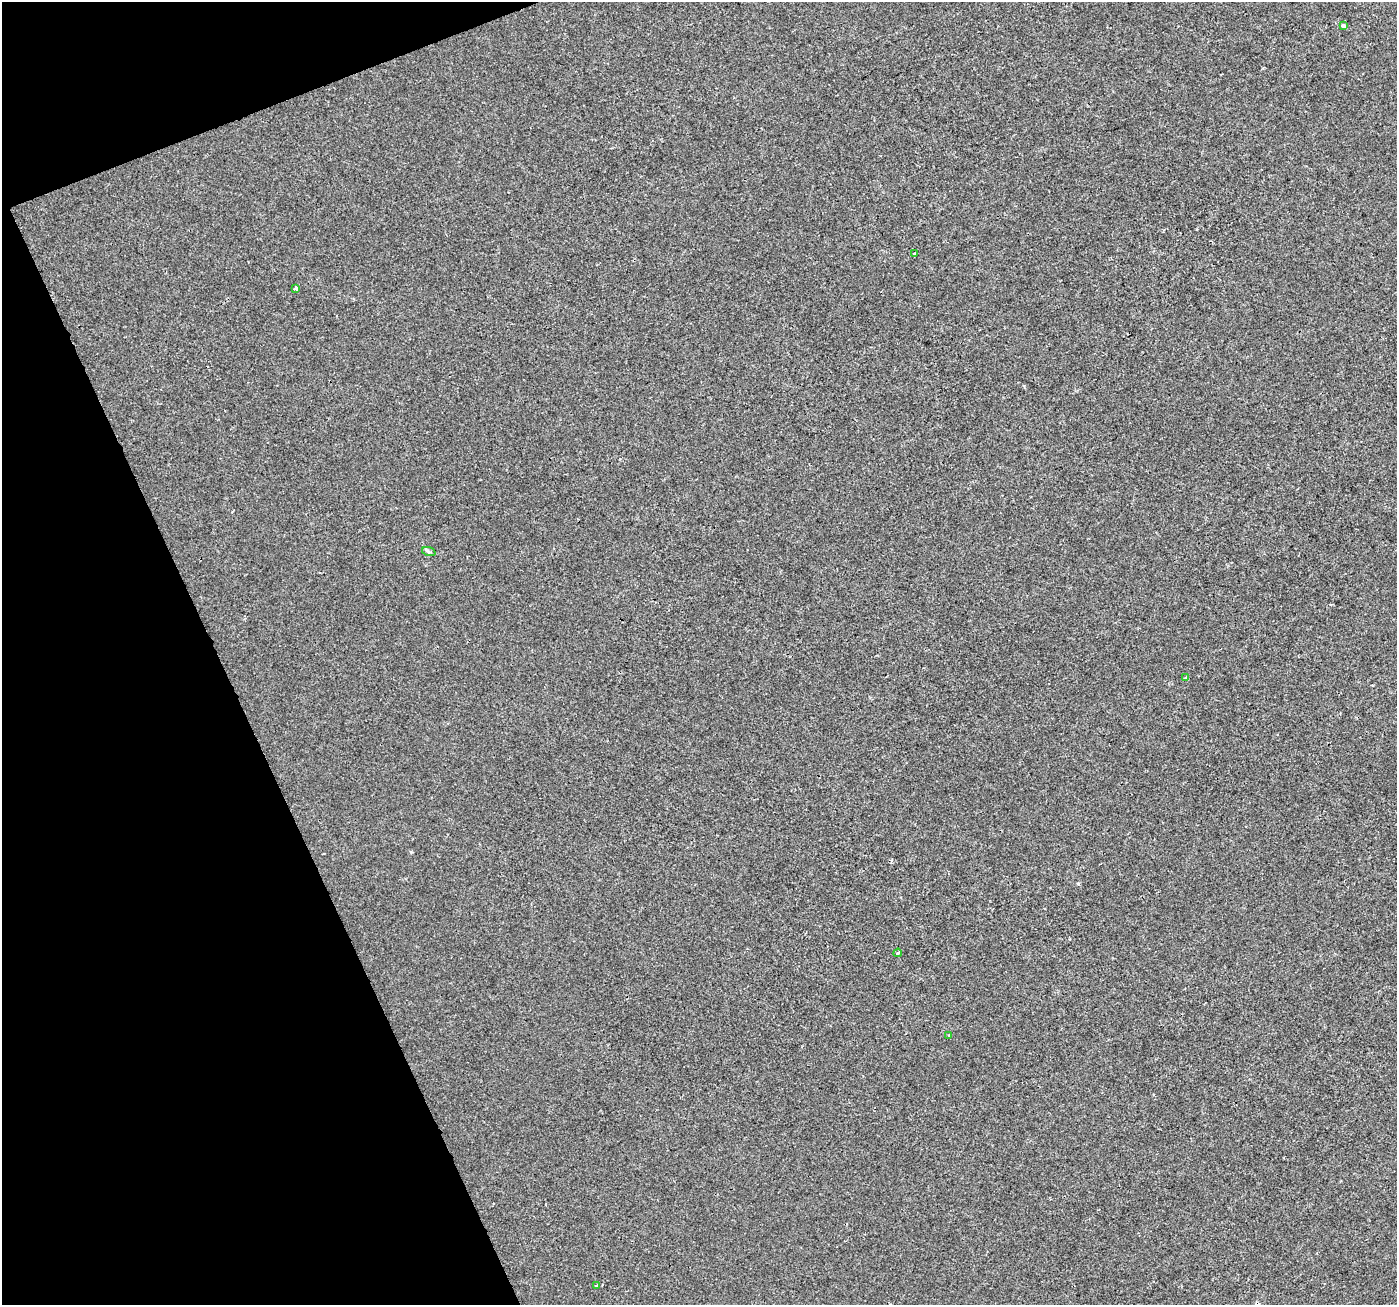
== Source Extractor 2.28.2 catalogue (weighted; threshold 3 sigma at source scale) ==
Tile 5 of 4 x 4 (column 1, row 2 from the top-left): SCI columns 3-1397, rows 2747-4049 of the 5583 x 5434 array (HDU 1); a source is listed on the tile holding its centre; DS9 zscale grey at full resolution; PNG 1399 x 1307 px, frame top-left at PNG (2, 2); each listed source drawn as its Kron ellipse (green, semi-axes under 4 px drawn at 4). Shown black and unused: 19% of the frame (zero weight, under 2 of 3 exposures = <1% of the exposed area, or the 3 px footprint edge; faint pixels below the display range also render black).
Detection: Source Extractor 2.28.2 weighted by HDU 2 'WHT'; one run over the whole footprint, this tile lists its part. Background -2.91e-04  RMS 0.0028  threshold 0.0126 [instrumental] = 3 sigma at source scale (4.5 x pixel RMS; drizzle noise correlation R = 1.50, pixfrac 1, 0.0396/0.0396 arcsec/px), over >= 5 px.
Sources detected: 10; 2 cosmic-ray / hot-pixel residue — neither listed nor drawn; the other 8 listed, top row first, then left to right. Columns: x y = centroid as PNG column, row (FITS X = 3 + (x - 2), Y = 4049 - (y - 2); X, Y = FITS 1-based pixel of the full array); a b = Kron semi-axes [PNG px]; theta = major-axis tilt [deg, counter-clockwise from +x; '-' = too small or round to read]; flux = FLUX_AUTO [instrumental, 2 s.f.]
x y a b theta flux
1343 26 4 3 - 1.5
915 253 3 2 - 0.87
296 288 4 3 - 1.6
429 552 7 4 -19 0.48
1186 678 3 3 - 0.8
898 953 4 3 - 0.41
949 1035 3 2 - 0.24
596 1285 3 3 - 0.39